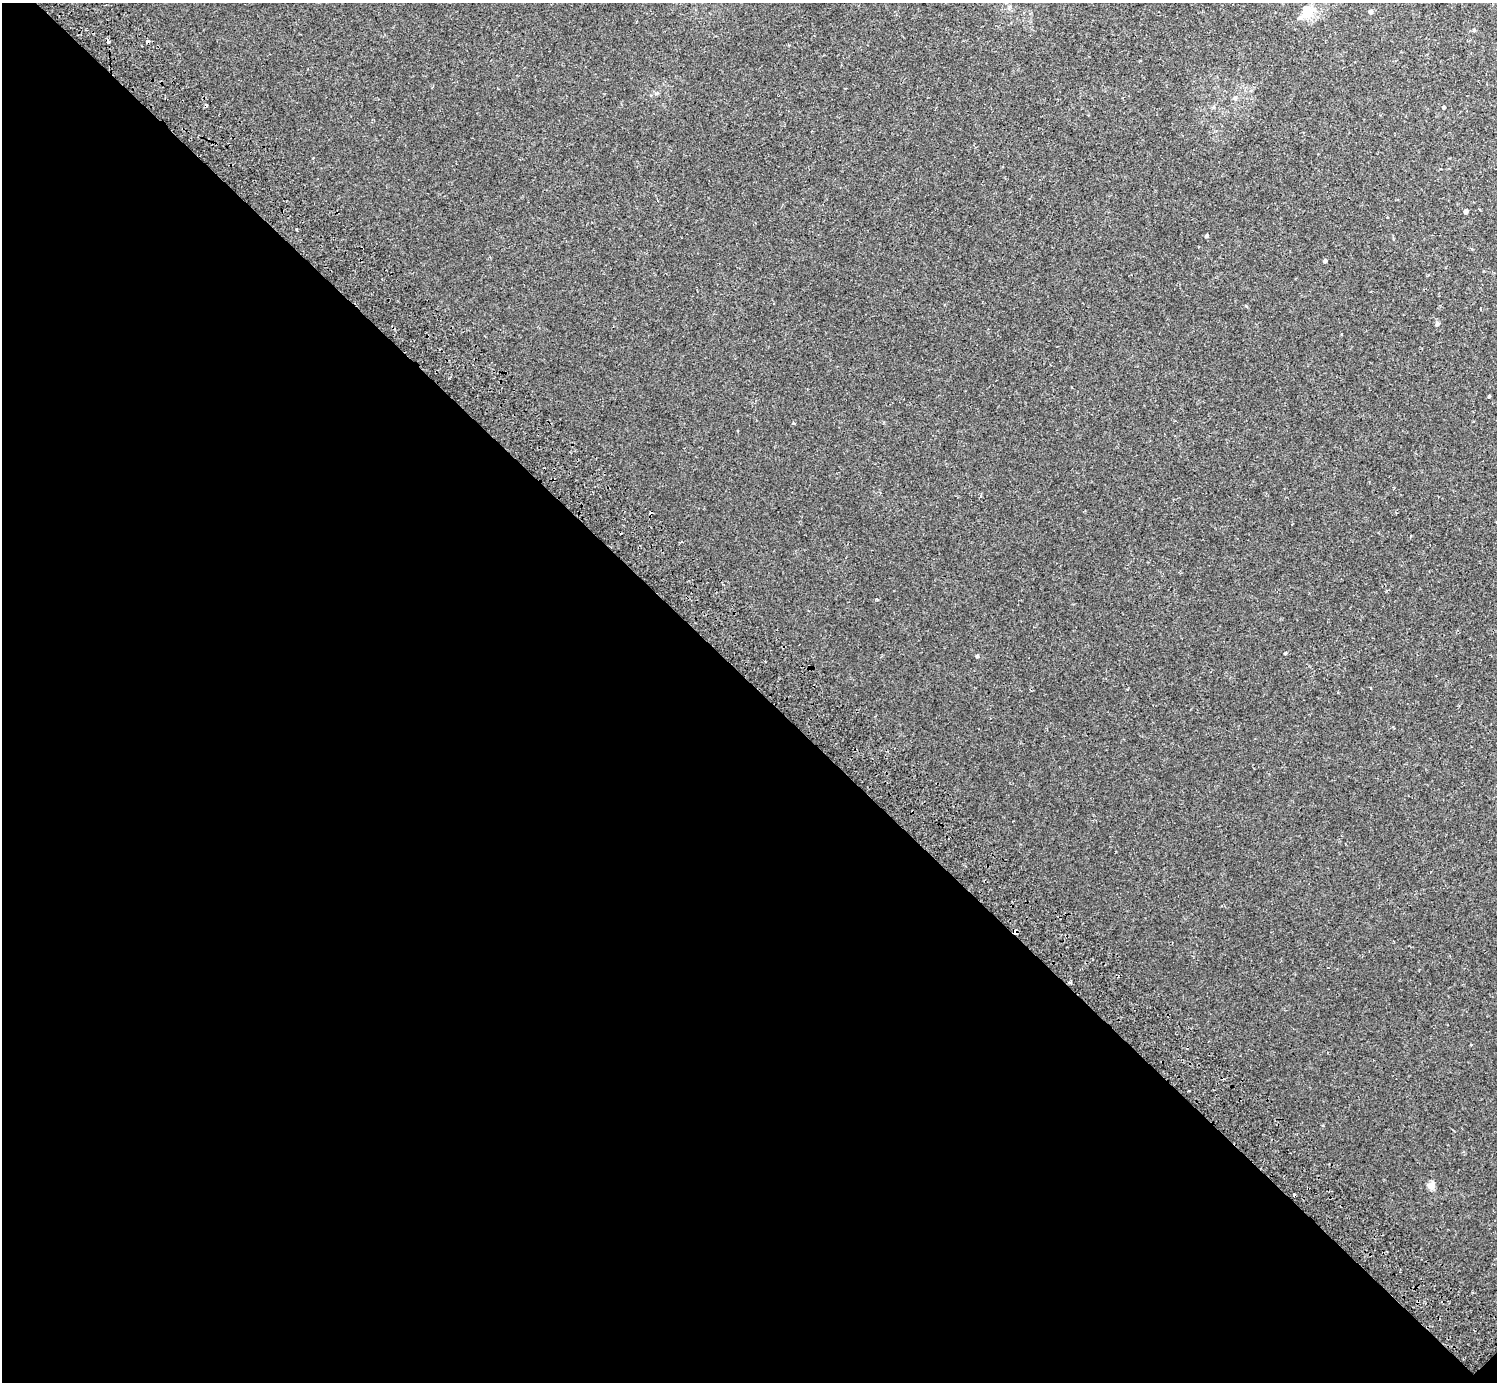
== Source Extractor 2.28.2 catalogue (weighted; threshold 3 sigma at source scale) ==
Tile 14 of 4 x 4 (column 2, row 4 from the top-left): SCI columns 1539-3033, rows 206-1585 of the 6070 x 6071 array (HDU 1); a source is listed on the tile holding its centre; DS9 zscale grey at full resolution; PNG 1499 x 1384 px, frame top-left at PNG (2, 3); no overlay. Shown black and unused: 51% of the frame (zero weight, under 2 of 3 exposures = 3% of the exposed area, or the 3 px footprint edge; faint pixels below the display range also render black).
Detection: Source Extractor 2.28.2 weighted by HDU 2 'WHT'; one run over the whole footprint, this tile lists its part. Background 0.00212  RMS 0.0043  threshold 0.0192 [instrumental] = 3 sigma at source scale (4.5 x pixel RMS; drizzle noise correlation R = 1.50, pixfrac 1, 0.05/0.05 arcsec/px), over >= 5 px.
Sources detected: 24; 6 cosmic-ray / hot-pixel residue — not listed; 1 inside a brighter listed object's ellipse — not listed separately; the other 17 listed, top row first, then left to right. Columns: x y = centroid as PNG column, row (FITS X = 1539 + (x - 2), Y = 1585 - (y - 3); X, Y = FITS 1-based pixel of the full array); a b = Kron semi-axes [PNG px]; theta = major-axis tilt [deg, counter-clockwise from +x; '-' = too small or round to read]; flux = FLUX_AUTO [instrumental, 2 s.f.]
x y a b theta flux
1370 12 4 4 - 1.6
1307 13 17 13 38 5.8
1474 30 4 4 - 0.48
656 93 6 4 0 0.59
1235 98 6 5 - 0.74
1213 107 5 3 - 0.43
1443 108 3 3 - 0.52
1465 211 4 4 - 1.7
297 230 3 2 - 0.33
1206 236 4 4 - 0.75
1325 261 4 4 - 0.87
1437 324 5 4 - 1
1489 396 3 3 - 0.48
1285 653 3 3 - 0.36
977 656 4 3 - 0.69
1127 689 3 3 - 0.38
1431 1186 5 4 - 8.6
Unlisted compact peaks at least as high as the median listed source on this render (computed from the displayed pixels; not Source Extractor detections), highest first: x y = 876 599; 793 423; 1246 306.